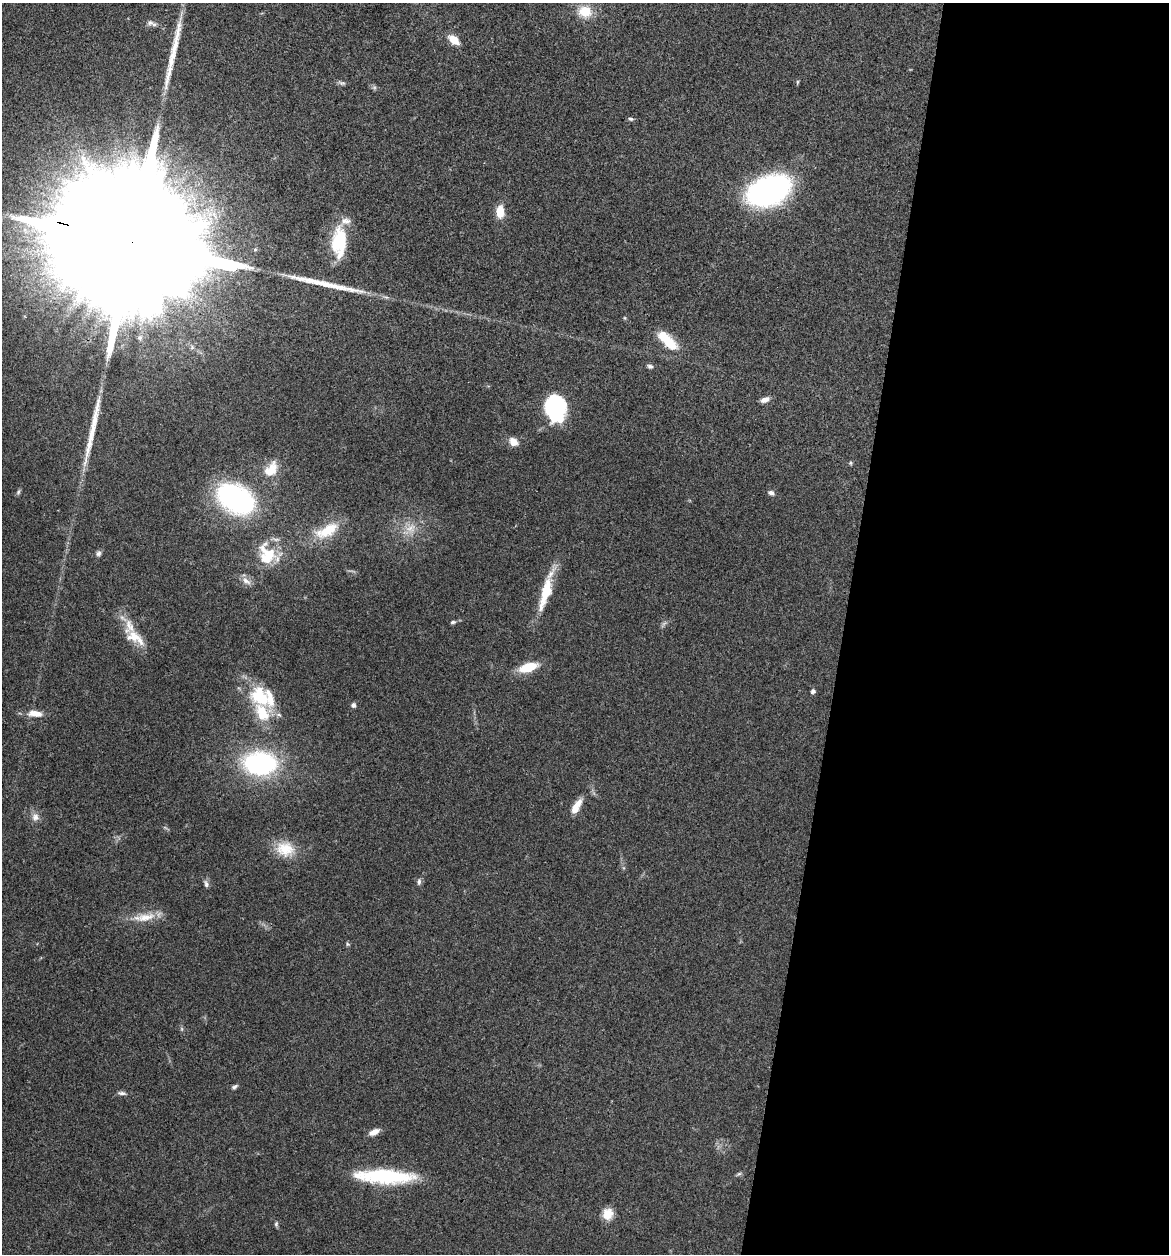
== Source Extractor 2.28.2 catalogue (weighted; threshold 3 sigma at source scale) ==
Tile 12 of 4 x 4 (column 4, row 3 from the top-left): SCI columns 3622-4788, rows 1258-2509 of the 5032 x 5014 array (HDU 1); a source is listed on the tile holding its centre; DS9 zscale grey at full resolution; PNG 1171 x 1256 px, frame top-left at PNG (2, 3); no overlay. Shown black and unused: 28% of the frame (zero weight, under 3 of 4 exposures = <1% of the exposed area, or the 3 px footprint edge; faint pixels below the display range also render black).
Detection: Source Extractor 2.28.2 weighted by HDU 2 'WHT'; one run over the whole footprint, this tile lists its part. Background 0.0606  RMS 0.0053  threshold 0.0238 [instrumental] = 3 sigma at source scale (4.5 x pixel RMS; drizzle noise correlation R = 1.50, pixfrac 1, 0.05/0.05 arcsec/px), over >= 5 px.
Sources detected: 65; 1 too faint to see at this stretch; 3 inside a brighter object's white glare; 3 long thin detections or spike segments (spike, bleed or trail) — not listed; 7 inside a brighter listed object's ellipse — not listed separately; the other 51 listed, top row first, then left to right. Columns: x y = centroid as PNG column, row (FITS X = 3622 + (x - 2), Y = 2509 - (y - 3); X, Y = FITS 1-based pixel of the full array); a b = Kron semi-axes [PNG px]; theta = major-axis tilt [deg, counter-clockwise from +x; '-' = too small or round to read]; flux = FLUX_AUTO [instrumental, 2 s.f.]
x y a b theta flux
585 11 16 14 -12 11
150 23 10 8 6 2.2
454 40 11 7 -37 8.2
797 82 6 4 89 0.61
342 83 10 5 -13 1.3
631 119 7 5 -10 1
768 191 30 19 21 160
500 212 12 7 -90 8.9
340 239 37 18 73 23
141 244 106 26 -15 85000
625 318 6 3 -71 0.55
664 337 17 11 -29 11
140 338 7 7 - 1.4
650 366 7 5 -14 1.3
765 400 11 6 19 2.9
555 407 27 22 -72 40
513 442 10 8 -43 4.7
851 463 5 5 - 0.7
271 470 21 13 56 11
18 492 8 5 69 0.98
771 493 7 6 - 1.8
236 499 39 25 -30 92
410 528 16 13 38 7.6
327 531 35 15 27 16
98 553 8 7 - 1.5
269 554 36 16 -44 16
246 581 14 8 -37 3.4
546 592 41 12 75 18
453 622 6 4 8 1.1
135 637 29 13 -33 10
528 667 17 8 17 16
813 691 4 4 - 1.7
260 697 35 23 -47 28
353 705 6 6 - 1.4
35 713 19 8 -6 5.6
260 764 36 24 -2 70
576 806 20 7 60 6.5
35 817 11 10 - 3.3
285 849 24 19 -13 14
419 882 10 5 85 1.4
206 884 10 6 -78 1.7
144 917 34 10 8 9.6
348 944 5 5 - 0.77
182 1029 6 4 -71 0.79
235 1087 8 4 28 1.2
122 1093 11 5 -11 1.5
374 1132 12 6 24 3.9
739 1174 8 4 32 0.95
385 1176 58 13 -2 50
608 1214 14 12 71 6.7
276 1224 7 5 89 0.92
Overlapping masked pixels (flux is a lower limit): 1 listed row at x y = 141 244